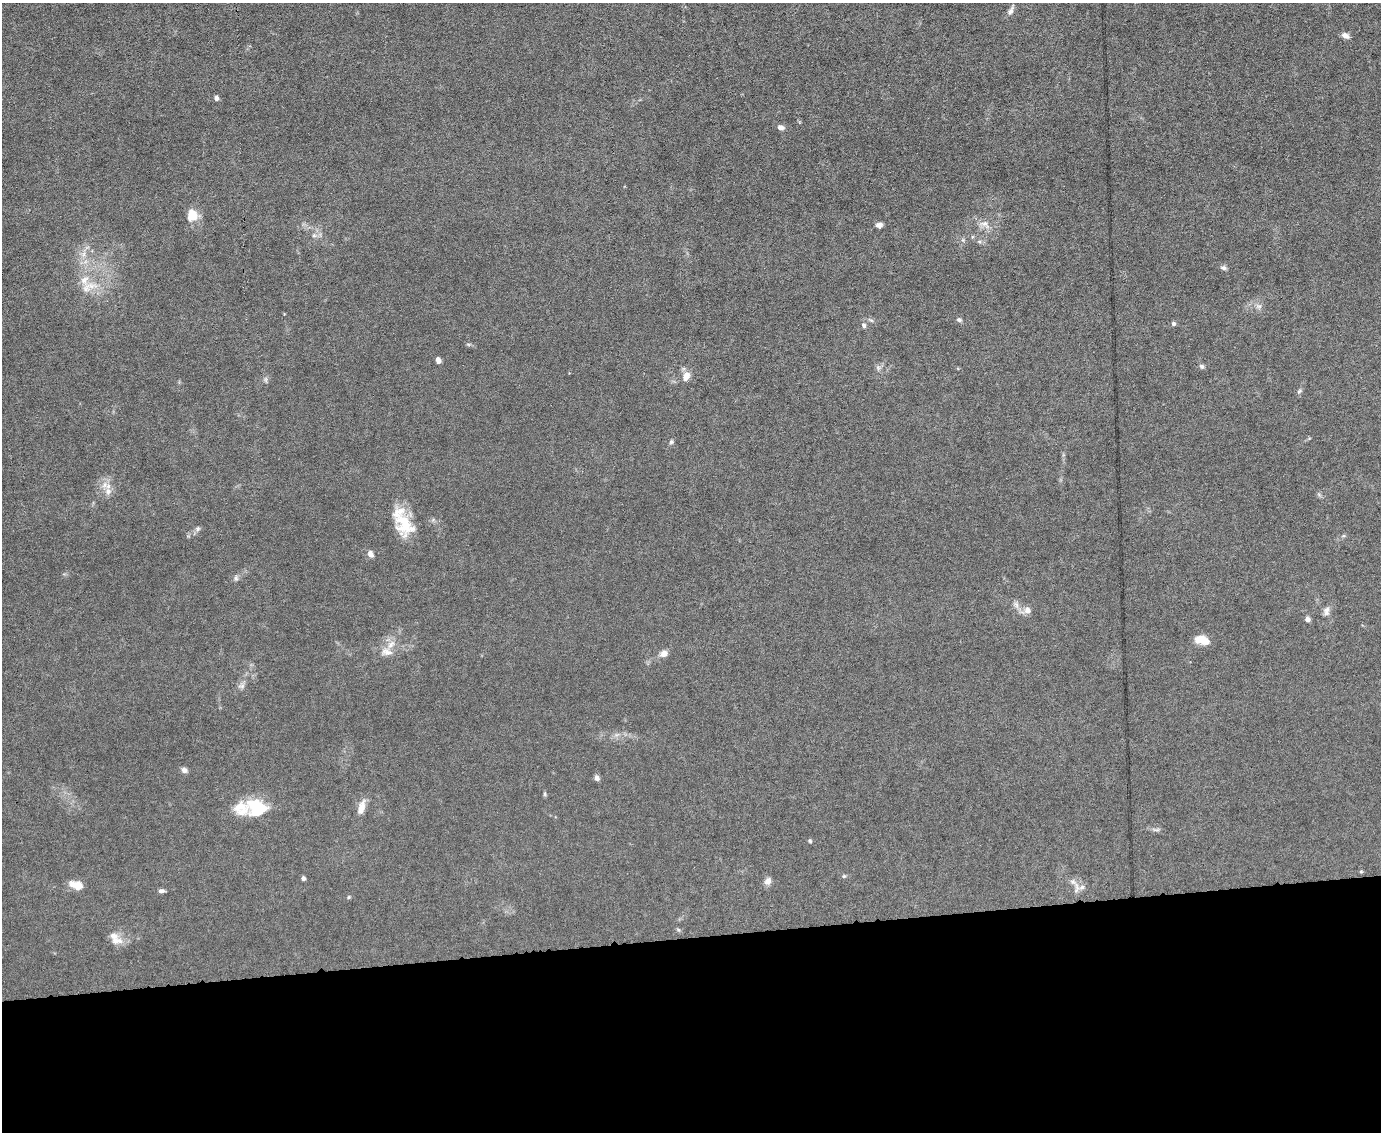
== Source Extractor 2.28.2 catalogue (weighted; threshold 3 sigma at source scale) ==
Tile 11 of 3 x 4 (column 2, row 4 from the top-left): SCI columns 1610-2988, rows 1-1130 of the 4491 x 4519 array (HDU 1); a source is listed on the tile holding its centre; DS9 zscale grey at full resolution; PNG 1383 x 1134 px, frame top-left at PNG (2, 3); no overlay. Shown black and unused: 17% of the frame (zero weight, under 6 of 12 exposures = <1% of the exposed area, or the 3 px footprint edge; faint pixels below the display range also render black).
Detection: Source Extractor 2.28.2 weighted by HDU 2 'WHT'; one run over the whole footprint, this tile lists its part. Background 0.0159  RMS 0.0032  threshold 0.0131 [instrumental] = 3 sigma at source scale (4.09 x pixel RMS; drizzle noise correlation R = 1.36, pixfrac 0.8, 0.05/0.05 arcsec/px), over >= 5 px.
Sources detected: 58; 1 inside a brighter object's white glare — not listed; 7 inside a brighter listed object's ellipse — not listed separately; the other 50 listed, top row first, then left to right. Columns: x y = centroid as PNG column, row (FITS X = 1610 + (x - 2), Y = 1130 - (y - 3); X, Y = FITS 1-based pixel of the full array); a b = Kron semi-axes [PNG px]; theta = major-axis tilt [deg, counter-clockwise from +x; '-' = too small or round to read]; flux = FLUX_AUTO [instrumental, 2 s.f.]
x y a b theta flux
1011 11 13 6 64 1.2
1345 36 10 6 -32 1.4
216 98 4 4 - 1.3
781 127 8 6 -11 1.2
192 215 15 12 83 4.5
985 224 14 9 -48 2.2
879 225 7 6 - 1.2
314 235 6 6 - 0.73
84 254 8 5 89 1.1
1224 268 8 6 -19 0.73
84 280 13 12 - 3.5
1259 306 9 4 -8 0.79
871 320 7 4 -19 0.48
959 320 7 5 -24 0.6
1173 324 5 5 - 0.69
864 325 7 6 - 0.78
438 360 6 5 - 1.4
1202 366 7 6 - 0.66
878 368 7 6 - 0.74
686 376 12 9 72 2.3
1299 391 6 5 - 0.54
671 442 6 5 - 0.54
108 491 11 9 -77 2.1
405 525 31 22 -59 9.6
198 529 7 7 - 0.73
370 554 8 6 -59 1.4
236 578 8 5 81 0.74
1016 604 10 6 -63 1.2
1027 610 9 8 - 1.8
1326 611 13 8 83 1.4
1307 619 6 6 - 0.94
1200 639 12 9 7 3.6
387 652 17 9 -21 2.5
664 653 7 6 - 2
242 686 7 6 - 0.91
184 770 7 6 - 1.1
597 778 7 6 - 0.94
545 794 6 4 -90 0.42
241 808 36 19 20 8.1
361 808 20 8 72 2.8
810 841 5 5 - 0.37
1361 872 5 3 - 0.32
844 876 5 4 - 0.38
303 878 5 4 - 0.71
768 881 10 8 59 1.4
77 885 10 6 -16 5.7
1077 888 17 6 85 1.7
161 891 7 5 0 0.9
348 897 6 4 88 0.34
117 941 18 8 7 2.5